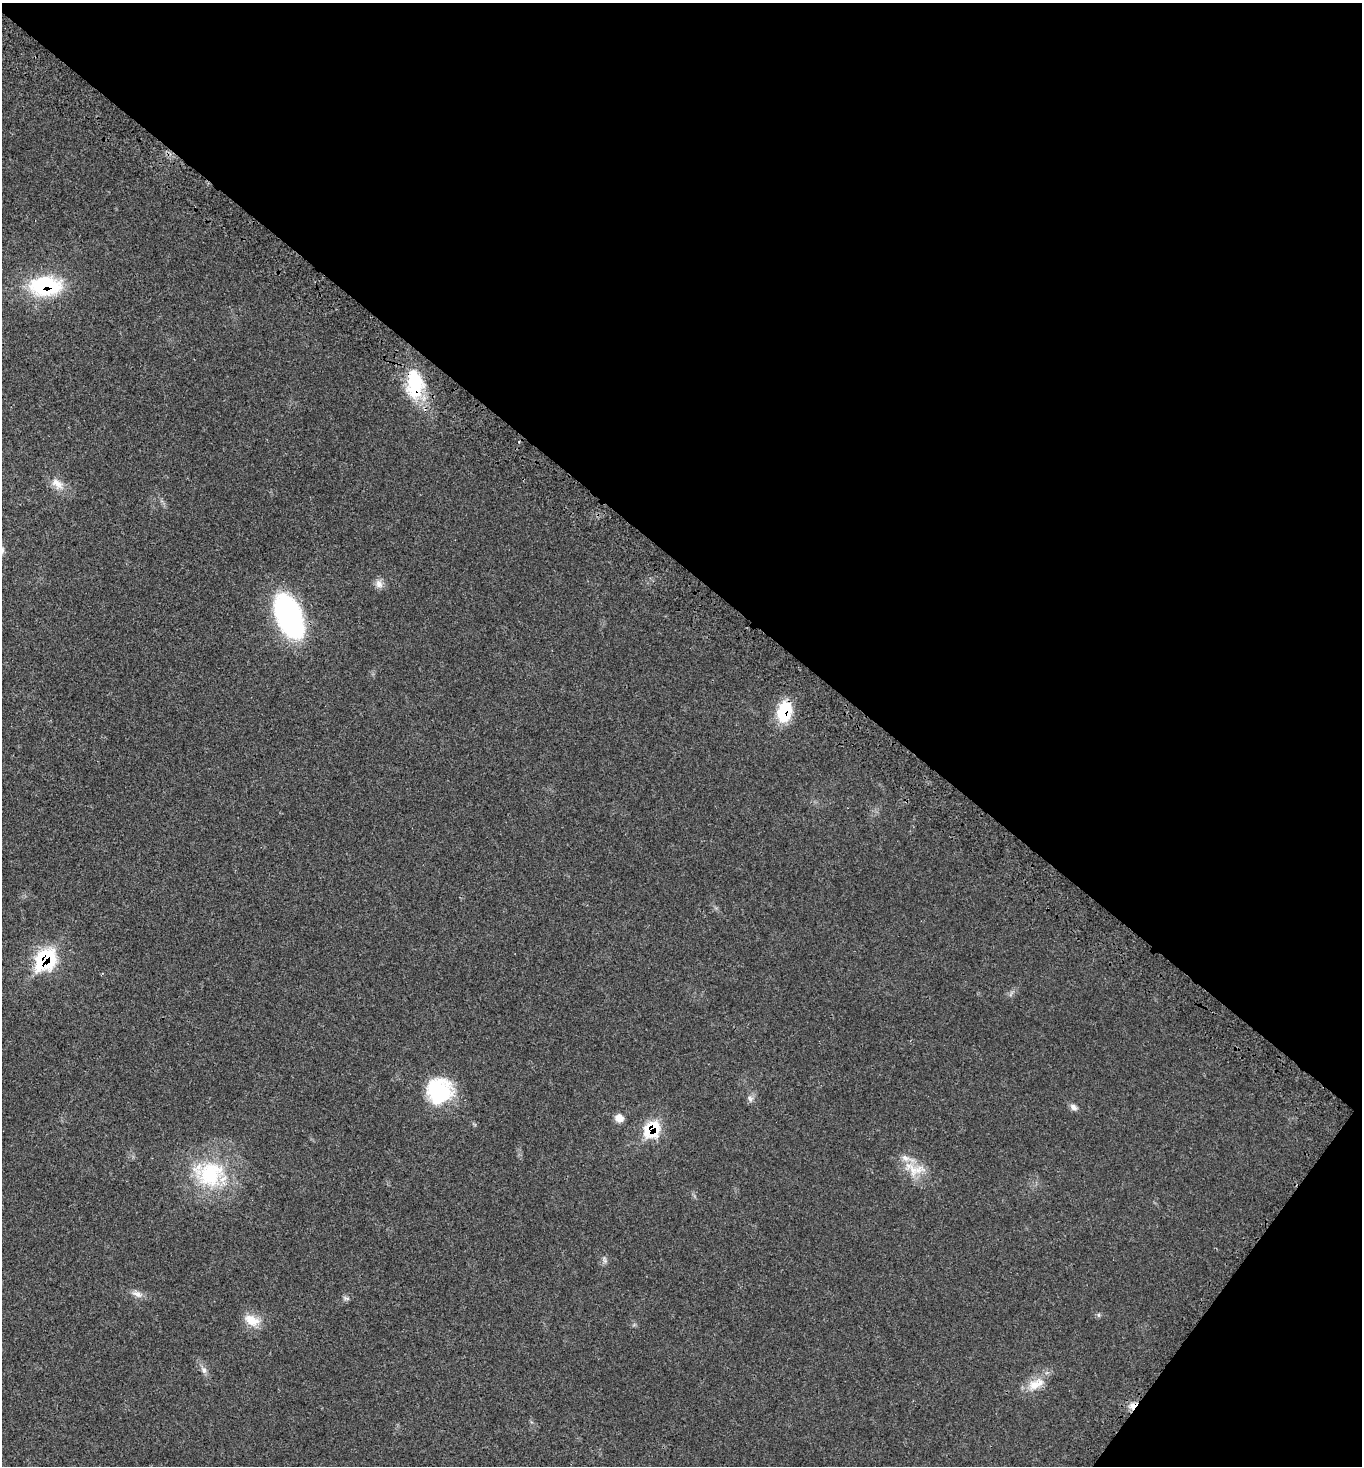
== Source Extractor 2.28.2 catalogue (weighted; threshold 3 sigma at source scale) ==
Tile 8 of 4 x 4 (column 4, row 2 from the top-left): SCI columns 4468-5827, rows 3040-4503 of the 6077 x 6080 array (HDU 1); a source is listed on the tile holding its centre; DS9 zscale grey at full resolution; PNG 1364 x 1468 px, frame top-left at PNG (2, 3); no overlay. Shown black and unused: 41% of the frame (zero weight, under 3 of 4 exposures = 8% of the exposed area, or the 3 px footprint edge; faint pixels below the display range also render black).
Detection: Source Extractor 2.28.2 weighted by HDU 2 'WHT'; one run over the whole footprint, this tile lists its part. Background 0.0205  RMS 0.0034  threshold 0.0152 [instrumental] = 3 sigma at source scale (4.5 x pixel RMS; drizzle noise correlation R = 1.50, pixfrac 1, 0.05/0.05 arcsec/px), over >= 5 px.
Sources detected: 20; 1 inside a brighter listed object's ellipse — not listed separately; the other 19 listed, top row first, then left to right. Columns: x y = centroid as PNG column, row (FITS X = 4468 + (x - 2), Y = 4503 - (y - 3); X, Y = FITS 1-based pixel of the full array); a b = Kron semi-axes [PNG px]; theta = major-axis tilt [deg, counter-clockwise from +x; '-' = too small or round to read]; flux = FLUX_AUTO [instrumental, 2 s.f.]
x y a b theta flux
45 286 33 19 2 28
415 384 35 20 -88 18
57 484 19 11 -41 3.4
379 584 12 9 -63 1.9
289 617 42 22 -68 66
784 711 21 14 79 14
46 959 14 11 51 42
439 1091 29 29 - 22
750 1098 9 5 -64 0.96
1074 1107 10 7 -35 1.2
619 1118 10 9 - 2.2
652 1129 14 11 52 16
913 1170 19 12 -77 5.6
209 1174 41 34 -12 27
137 1294 15 7 -20 1.9
252 1320 20 12 -24 5.1
204 1370 8 6 -88 1.1
1034 1385 18 14 26 5
1133 1406 10 7 38 2.2
Overlapping masked pixels (flux is a lower limit): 6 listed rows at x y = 45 286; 415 384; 784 711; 46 959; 652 1129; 1133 1406
Unlisted compact peaks at least as high as the median listed source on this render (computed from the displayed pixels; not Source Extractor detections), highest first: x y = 1098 1315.